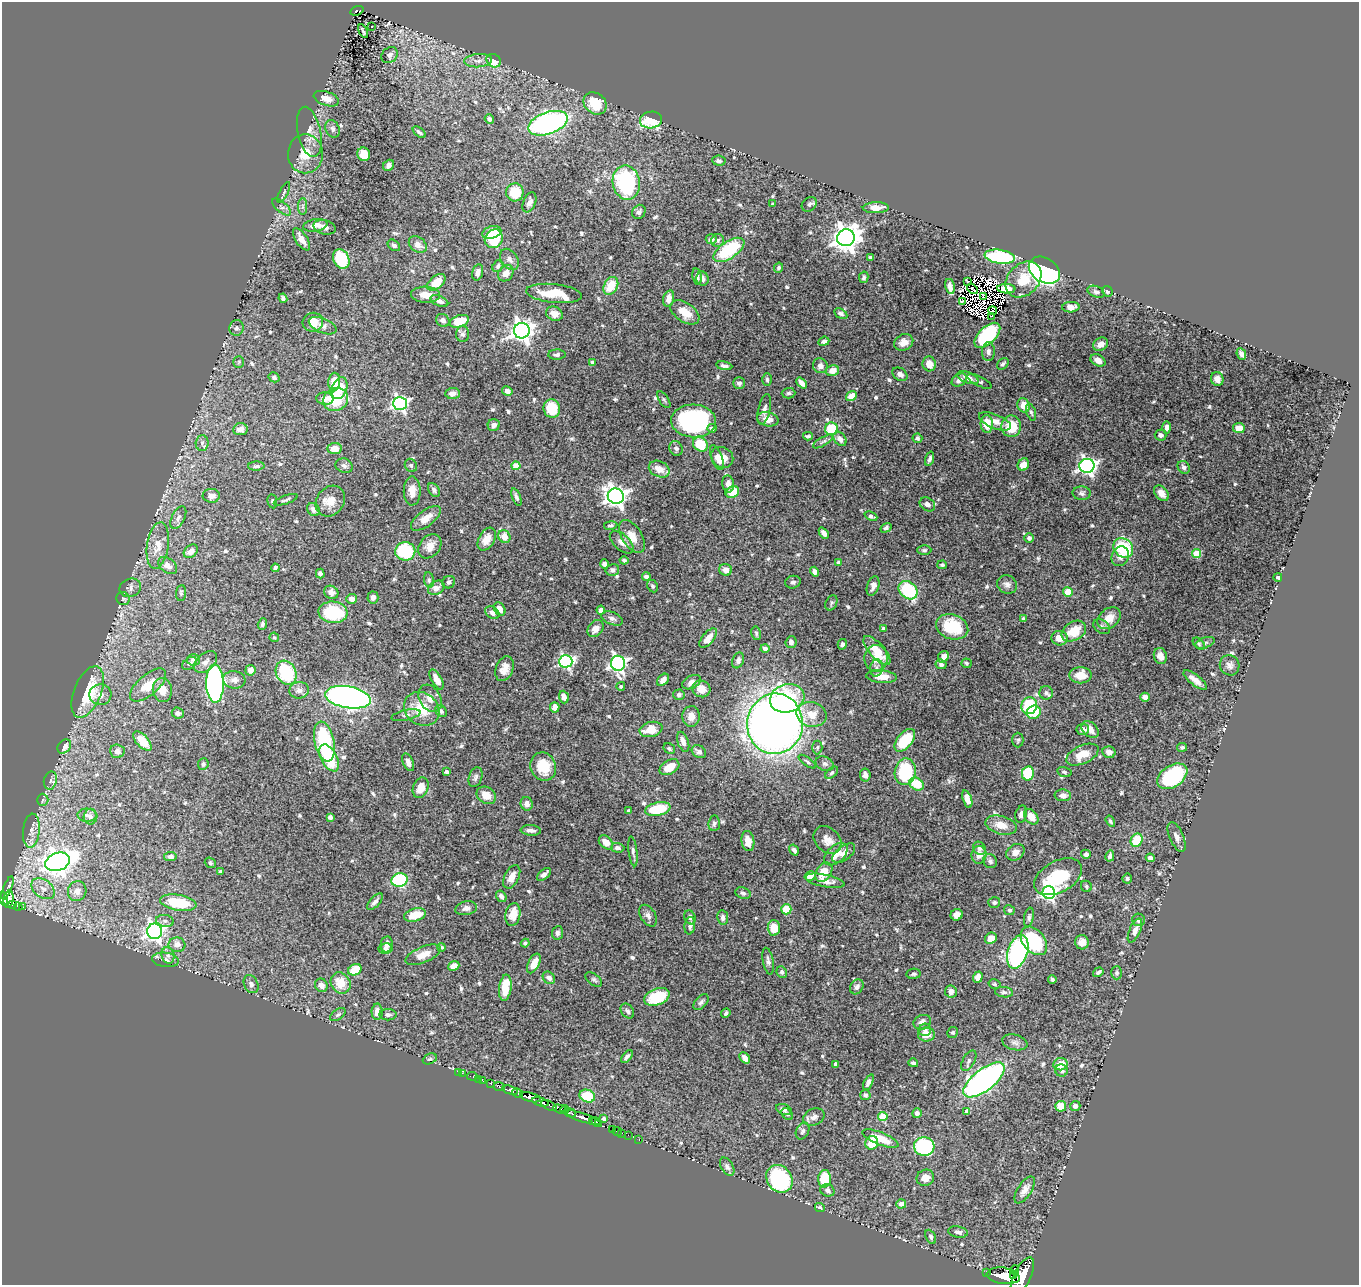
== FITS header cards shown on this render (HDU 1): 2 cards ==
NAXIS1  =                 1357
NAXIS2  =                 1283

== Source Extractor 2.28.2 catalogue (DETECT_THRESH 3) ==
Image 1357 x 1283 px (HDU 1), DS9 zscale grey, 1 PNG px = 1 image px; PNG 1361 x 1287 px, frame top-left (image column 1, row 1283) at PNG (2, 2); each listed source drawn as its Kron ellipse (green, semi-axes under 4 px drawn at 4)
Background 2.45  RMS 0.026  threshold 0.0768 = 3 sigma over >= 5 px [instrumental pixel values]
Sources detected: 679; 14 with non-positive FLUX_AUTO (blend fragments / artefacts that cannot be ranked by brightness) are neither listed nor drawn; of the other 665, the 500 brightest by FLUX_AUTO listed and drawn (165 fainter detections omitted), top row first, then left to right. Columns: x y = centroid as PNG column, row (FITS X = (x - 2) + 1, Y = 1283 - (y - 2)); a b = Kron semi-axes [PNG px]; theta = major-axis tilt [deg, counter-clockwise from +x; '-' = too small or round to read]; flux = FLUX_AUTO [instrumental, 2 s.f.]
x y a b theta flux
357 11 7 4 19 130
372 26 3 3 - 9
363 31 7 2 -62 3.4
389 55 9 7 41 6.9
478 61 14 6 4 11
494 61 7 6 - 29
326 99 13 7 -19 15
595 103 12 10 -41 51
489 119 5 4 - 6.3
651 120 11 8 10 86
548 123 21 11 19 380
333 129 9 7 -69 6
309 132 25 11 -78 24
419 132 7 4 -39 4.3
305 154 20 17 89 40
364 154 7 6 - 30
719 161 7 5 -6 4.3
389 165 6 5 - 5.7
626 183 17 13 -80 200
284 192 11 4 63 3.8
515 192 9 8 - 50
529 202 10 6 67 8.2
772 204 3 3 - 3.1
809 204 8 6 42 4.8
282 207 11 5 -40 5.5
303 207 8 4 90 4.1
876 208 13 5 1 23
639 212 7 6 - 6.6
315 225 12 6 10 15
324 227 11 7 -15 8
492 232 10 6 19 29
846 238 9 8 - 2100
301 239 12 6 -57 15
494 239 10 8 53 59
711 239 5 5 - 7
717 240 6 6 - 4.9
394 245 7 5 -38 4.6
418 245 10 7 -36 12
729 250 18 8 34 120
1000 257 15 7 -8 170
871 258 4 4 - 7.2
341 259 10 7 -62 90
509 259 12 8 -54 8.8
498 266 6 5 - 4.3
779 268 5 4 - 4.1
1044 270 17 12 -33 720
478 272 8 5 76 9
506 273 9 7 52 14
697 277 8 4 -79 5.7
864 277 6 4 78 4.1
702 279 7 6 - 7.2
1023 279 20 15 45 37
436 282 10 6 41 30
967 282 3 3 - 25
611 286 9 6 62 39
950 286 8 4 -78 9.2
972 289 6 2 -38 4.8
1006 289 9 4 -3 17
1107 291 6 5 - 3.2
1096 292 9 5 -21 4
554 293 28 9 -6 57
425 295 14 8 -3 20
984 297 3 2 - 6.1
283 298 5 4 - 5.1
669 298 8 5 74 11
439 301 9 5 -23 8
962 301 4 3 - 9.2
1071 307 9 5 3 10
993 311 4 2 - 5.4
685 312 16 9 -34 29
554 314 9 6 -25 14
841 314 7 4 -31 4.8
991 316 2 2 - 3.7
443 320 7 6 - 6.6
459 321 10 6 20 48
313 322 10 9 - 24
323 326 14 7 -22 9
236 328 8 7 - 5.2
522 331 8 7 - 1100
463 334 8 6 89 5
987 335 16 8 43 130
824 341 5 4 - 6.2
904 342 10 8 25 14
1101 344 8 6 33 11
988 352 9 6 89 6.5
1241 354 6 4 -65 6.2
557 355 8 5 1 5.3
1098 360 8 5 -29 10
239 362 6 5 - 3.1
593 362 4 3 - 4.9
929 364 7 6 - 18
1003 364 7 4 44 3.9
724 366 8 3 -9 5.6
820 366 7 7 - 9.1
832 370 7 5 15 16
900 374 8 6 -34 7.7
274 377 5 4 - 4.5
968 378 11 5 -21 13
1217 379 7 6 - 10
767 380 6 4 -87 3.1
959 380 8 6 30 10
979 381 13 5 -27 4.4
334 382 9 6 85 30
739 383 6 6 - 6
802 383 6 4 -47 12
339 388 11 7 70 37
507 391 5 4 - 8.7
452 393 7 5 3 11
789 393 7 5 1 3.6
851 396 5 5 - 17
325 399 8 6 -4 9.1
336 399 12 11 - 61
664 400 9 5 -57 3.4
400 403 7 6 - 430
1024 405 7 6 - 19
552 408 9 8 - 46
764 409 16 6 77 8.8
1031 412 8 4 -73 3.7
768 419 11 7 -13 18
694 421 22 16 -2 280
995 421 17 7 -22 17
987 424 9 6 -86 25
494 425 6 6 - 6.9
1011 426 11 10 - 43
1167 427 6 4 -88 7.5
712 428 5 4 - 9.5
1239 428 6 5 - 18
240 429 7 6 - 10
832 429 6 6 - 59
1161 435 6 5 - 6.4
808 436 5 3 - 3.2
917 438 5 4 - 4.9
840 439 8 5 -54 9.1
823 441 11 4 30 3.8
202 443 8 6 87 5.6
700 444 8 6 -41 50
335 448 7 5 7 16
676 448 7 6 - 4.8
722 457 11 10 - 19
717 458 13 5 -68 10
930 459 7 4 72 4.6
1023 464 6 5 - 14
411 465 7 6 - 3.4
256 466 8 4 1 3.6
344 466 9 7 -19 5.4
516 466 4 4 - 41
1087 466 7 7 - 590
1184 467 7 5 -50 5.3
659 469 11 7 -24 18
728 484 8 6 -81 11
434 490 8 5 -58 5
412 491 14 8 -89 17
732 492 7 5 25 33
1082 493 9 7 -5 5.7
1161 493 9 6 -48 14
211 496 8 7 - 12
616 496 8 7 - 1000
516 497 9 4 -69 4.6
286 500 12 4 19 4
272 501 7 4 -81 3.4
330 501 16 13 52 23
927 504 8 6 -32 7.2
314 510 7 6 - 7.4
871 516 7 4 -24 6
178 518 12 6 63 7.4
426 518 17 8 37 20
611 525 7 4 9 3.4
886 528 6 4 31 4
824 533 6 4 -49 8.8
632 536 18 10 -58 21
504 537 7 6 - 19
1029 538 5 5 - 5.8
487 539 12 7 60 20
622 542 14 7 -42 10
158 546 23 10 81 24
430 546 13 10 49 16
1123 548 10 9 - 100
924 550 7 4 1 3.1
191 551 8 5 38 11
405 551 10 9 - 100
1197 553 4 4 - 61
1120 556 10 8 62 12
624 560 4 4 - 4.1
839 562 4 4 - 6.7
604 564 4 4 - 6.3
168 565 11 7 -37 12
942 565 5 4 - 3.3
275 568 4 3 - 4.3
612 570 7 6 - 5.6
725 570 6 5 - 11
814 572 5 4 - 9
320 573 5 4 - 5.5
646 576 4 3 - 7.2
1278 577 4 3 - 3.7
429 580 7 5 -81 3.7
449 582 6 6 - 4.5
793 582 8 6 18 5.2
1007 584 10 9 - 7.7
652 586 6 5 - 3.4
873 586 10 6 72 8.9
130 588 11 9 20 7.6
436 588 9 6 31 10
908 590 10 8 -43 140
331 592 7 6 - 9.5
1068 592 5 4 - 25
181 593 8 5 85 3.3
373 597 6 5 - 7.7
123 599 7 6 - 3.2
352 599 5 5 - 13
831 603 8 5 64 3.4
500 609 7 5 -57 16
601 610 4 4 - 6
333 612 14 10 -5 100
492 613 8 5 -35 6.7
612 618 11 6 -22 6.4
1109 618 13 9 40 22
1023 619 4 3 - 4
262 624 6 4 73 4
952 627 16 12 -18 74
1102 627 9 6 -34 5.2
595 628 9 7 49 13
883 628 3 3 - 3
1074 631 13 9 32 37
756 633 7 5 -76 3.3
274 637 5 4 - 3.4
708 638 12 5 51 14
1060 638 8 7 - 19
791 642 6 5 - 6
1205 643 10 5 19 5.2
842 644 5 4 - 3.3
1199 644 7 4 -43 3.1
765 649 4 4 - 6.6
877 650 18 7 -48 32
1160 656 8 6 -76 11
943 657 6 5 - 12
876 658 13 11 88 20
193 660 6 5 - 4.7
738 660 8 5 70 6.2
566 661 7 6 - 320
205 662 13 8 39 10
190 663 8 5 37 3.7
618 663 7 7 - 540
966 663 5 4 - 3.7
941 664 5 4 - 5.5
1230 665 10 9 - 8.1
876 668 8 6 80 6.2
504 669 13 8 70 17
250 670 5 5 - 11
286 673 12 10 -62 99
1081 675 11 8 0 27
881 676 15 6 -5 22
437 679 11 5 -62 19
234 680 11 8 -6 10
663 680 7 5 47 9.4
1195 680 14 5 -38 14
692 682 10 6 27 8.6
215 684 19 9 -88 500
148 685 22 10 41 34
621 686 4 4 - 3.9
701 689 9 8 - 17
162 690 12 9 -81 19
299 690 10 8 9 9.8
88 692 27 13 68 94
1046 693 7 6 - 4.5
100 695 11 10 - 14
679 695 6 5 - 5.1
348 697 23 11 -10 800
564 697 6 4 -71 14
1145 697 5 4 - 10
430 698 14 10 -60 16
787 698 17 14 17 95
1029 706 8 7 - 110
555 707 5 4 - 12
422 709 18 16 -37 48
441 711 6 5 - 4.7
1034 712 7 6 - 39
178 713 6 5 - 4.8
812 714 15 12 -13 27
406 715 15 5 13 5.9
691 716 10 8 85 15
775 724 30 28 86 1700
651 729 11 7 12 30
1083 729 6 5 - 7.9
1090 729 10 7 -43 14
905 740 13 7 51 74
1018 740 7 5 89 3.2
142 741 12 6 -47 33
324 741 20 10 -77 130
683 742 10 5 -70 13
64 747 8 6 48 11
817 747 7 5 87 3.3
1182 747 5 4 - 3.2
669 749 6 5 - 3.6
117 751 7 7 - 7.2
699 752 7 6 - 7.6
1109 752 6 6 - 11
1083 755 17 9 24 28
329 758 15 8 -61 83
408 762 9 5 -65 8.8
807 762 10 4 -35 3.5
203 764 6 5 - 4.6
825 764 9 7 -25 5.9
543 766 14 12 -70 44
669 767 11 7 29 28
446 772 4 3 - 4.2
905 772 13 10 82 120
1064 772 7 5 -15 3.9
832 773 7 4 43 3.7
1028 773 7 6 - 65
865 775 6 5 - 6.3
1172 776 16 10 34 170
476 777 10 6 71 5.2
50 781 9 6 76 5.4
916 784 8 6 -34 42
421 788 10 7 69 19
486 795 10 8 -32 20
1063 795 8 6 -2 9.6
967 799 9 4 -73 11
43 800 6 5 - 3.6
527 804 7 6 - 7.8
658 809 13 6 11 76
629 811 4 4 - 3
1021 814 9 5 75 5.8
87 815 9 6 -2 6.6
90 817 8 7 - 5.4
330 817 4 4 - 8.5
1031 817 9 6 -52 21
1110 821 6 4 -58 3.3
714 823 8 5 84 4.1
1001 825 16 9 -14 22
531 830 10 5 -5 8.2
31 831 17 8 85 15
1177 837 16 7 -66 9.3
827 840 15 12 -45 17
1137 840 7 6 - 48
748 841 10 6 -81 20
606 842 8 6 -44 19
618 848 6 5 - 6.4
979 848 7 6 - 4.2
794 850 6 3 -56 5.6
633 851 15 4 -83 5.2
1015 852 10 7 35 9.4
844 853 13 7 37 13
836 854 14 8 43 20
1086 854 5 4 - 6.8
979 855 9 7 84 9.5
1110 856 6 4 77 5.7
170 857 6 4 8 4.7
1150 858 4 4 - 7.7
990 861 7 6 - 5.6
58 862 13 9 19 1500
210 863 6 5 - 3.2
221 871 3 3 - 5.3
824 872 10 7 54 27
544 874 8 5 40 7.3
810 876 6 4 30 23
512 877 12 7 64 14
1058 877 26 15 28 82
1127 879 5 5 - 3.3
399 880 8 6 17 150
825 881 20 6 -11 12
1086 886 6 5 - 3.2
8 888 12 4 68 150
43 889 13 9 -37 15
77 891 10 9 - 15
743 893 8 5 -18 4.6
1049 893 6 6 - 430
501 896 6 5 - 6.6
4 899 7 4 -82 760
9 899 8 5 82 370
375 902 10 5 47 7.3
994 902 6 5 - 4
178 903 18 8 -10 81
12 905 3 3 - 88
22 906 3 3 - 26
18 907 4 3 - 74
466 908 11 6 11 8.3
786 909 5 5 - 37
1009 910 5 5 - 4
513 914 11 7 79 28
415 915 11 6 15 32
957 915 6 5 - 13
648 916 12 7 -58 7.6
690 917 7 5 -68 6.3
1029 917 10 4 78 4.2
723 918 7 5 -84 5.7
1139 920 6 6 - 6.6
165 921 9 6 -9 5.9
690 926 9 5 82 5.9
774 928 8 6 -88 32
1135 930 13 5 67 11
155 931 7 7 - 640
557 933 7 5 81 5.2
991 938 6 5 - 17
1034 941 16 11 -51 130
1082 942 7 7 - 11
525 943 4 4 - 3.9
387 944 8 6 80 10
177 945 8 7 - 11
442 947 4 3 - 3
385 948 7 5 10 5.7
1018 952 17 10 72 290
168 955 8 6 -76 6.3
423 955 18 8 22 18
166 960 14 7 -8 8.5
768 961 13 5 -80 6.5
534 963 10 5 62 22
454 966 6 4 23 14
355 970 7 5 29 34
782 972 6 5 - 4
1098 972 5 3 - 4.2
1117 973 6 5 - 3.9
913 974 7 5 8 3.8
978 977 6 4 70 12
549 978 7 5 -45 6.7
594 979 9 5 -37 3.9
1052 980 4 3 - 3.6
341 983 11 9 -54 31
251 984 9 7 -63 6.8
994 984 6 4 -15 3.1
321 985 7 6 - 11
857 987 8 6 59 6.3
505 988 13 6 83 45
951 991 6 6 - 12
1004 992 9 5 -5 5.3
657 997 13 8 20 75
701 1002 9 5 45 5.1
627 1011 8 6 -54 5.3
377 1012 8 5 90 14
726 1013 5 3 - 3.5
338 1015 9 5 35 3.9
388 1015 8 5 -1 4.6
922 1022 9 7 23 10
925 1030 6 6 - 5.4
953 1032 6 5 - 3.1
926 1035 8 7 - 16
1015 1042 13 7 -13 8
627 1057 8 4 51 4.7
745 1058 6 4 -49 10
430 1059 7 5 25 3.5
969 1061 11 6 60 5.8
913 1063 5 3 - 3.4
836 1064 4 3 - 7.2
1060 1064 7 6 - 27
1062 1071 6 6 - 5.3
459 1072 3 2 - 7.7
462 1073 2 2 - 8.7
472 1076 5 3 - 29
478 1079 2 2 - 22
482 1080 3 2 - 30
984 1080 25 11 38 670
868 1082 8 4 63 6
491 1083 3 3 - 150
499 1087 5 3 - 230
510 1090 8 4 -17 1100
518 1093 6 3 -29 450
865 1095 5 5 - 4.8
587 1096 8 6 -20 61
530 1097 10 4 -13 2200
540 1102 9 3 -14 610
549 1105 8 4 -26 390
1061 1106 5 5 - 26
1075 1106 5 5 - 5.7
560 1109 6 3 -17 720
784 1109 8 5 -21 4.8
565 1110 4 3 - 370
967 1111 4 4 - 8.6
570 1113 6 3 -21 98
917 1113 5 4 - 6.8
787 1114 7 5 -47 3.5
582 1117 19 3 -19 1700
814 1117 11 8 24 9.8
883 1117 4 4 - 65
603 1119 4 3 - 4.6
592 1122 4 3 - 480
597 1122 6 4 -47 790
612 1129 2 2 - 16
803 1131 9 6 65 4.5
617 1132 4 2 - 9.5
621 1133 3 2 - 30
628 1135 2 2 - 11
639 1139 3 2 - 22
880 1139 19 6 -21 41
872 1143 7 6 - 28
924 1146 10 9 - 230
727 1167 10 6 -60 6.2
925 1178 9 8 - 16
779 1179 15 12 -50 180
824 1179 9 6 84 55
827 1190 7 6 - 8
1025 1190 15 7 57 13
901 1204 5 4 - 12
820 1207 5 3 - 3.1
958 1232 10 5 -10 6.3
931 1237 7 4 -63 4.2
1015 1270 5 4 - 260
987 1272 3 2 - 50
1014 1275 3 2 - 200
1003 1276 16 8 -8 4200
1022 1276 20 8 64 4900
At the frame edge (FLAGS 8, measured only in part): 2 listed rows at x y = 4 899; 1022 1276
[165 fainter detections neither listed nor drawn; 14 non-positive-flux detections neither listed nor drawn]